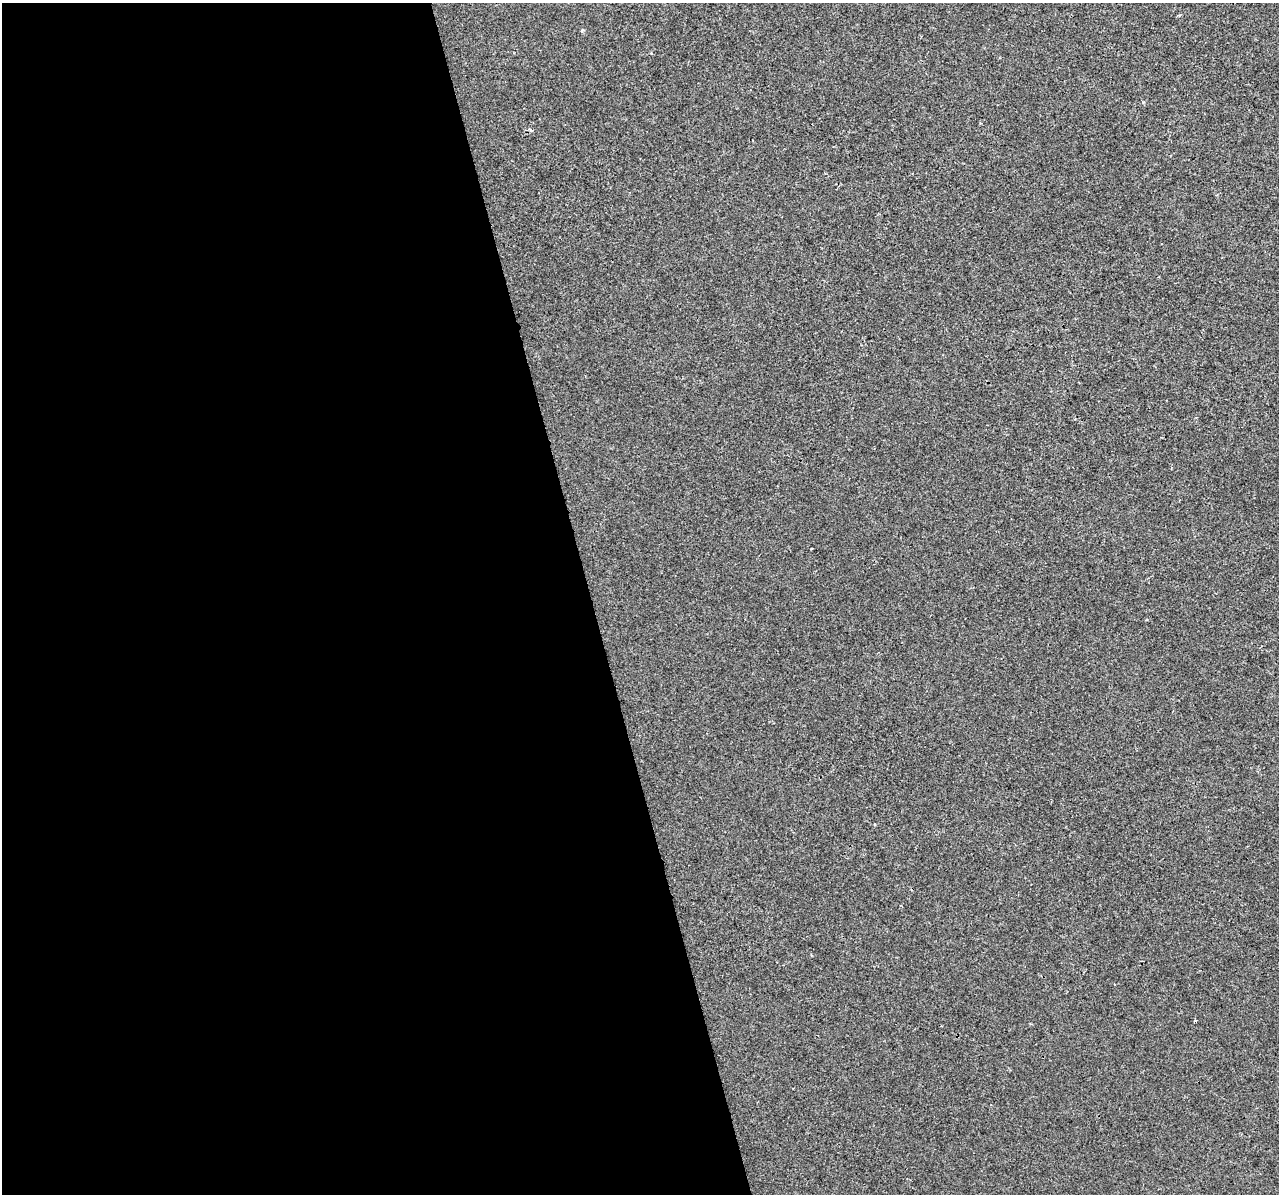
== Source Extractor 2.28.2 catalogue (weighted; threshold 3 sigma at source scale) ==
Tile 9 of 4 x 4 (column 1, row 3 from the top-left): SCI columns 1-1277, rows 1284-2475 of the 5109 x 4903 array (HDU 1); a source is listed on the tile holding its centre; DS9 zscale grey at full resolution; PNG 1281 x 1196 px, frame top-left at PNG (2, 3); no overlay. Shown black and unused: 46% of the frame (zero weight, under 2 of 3 exposures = <1% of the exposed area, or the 3 px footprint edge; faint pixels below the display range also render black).
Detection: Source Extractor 2.28.2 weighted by HDU 2 'WHT'; one run over the whole footprint, this tile lists its part. Background -4.07e-04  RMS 0.0043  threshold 0.0193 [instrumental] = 3 sigma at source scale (4.5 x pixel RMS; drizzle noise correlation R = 1.50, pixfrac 1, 0.0396/0.0396 arcsec/px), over >= 5 px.
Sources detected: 4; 1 cosmic-ray / hot-pixel residue — not listed; the other 3 listed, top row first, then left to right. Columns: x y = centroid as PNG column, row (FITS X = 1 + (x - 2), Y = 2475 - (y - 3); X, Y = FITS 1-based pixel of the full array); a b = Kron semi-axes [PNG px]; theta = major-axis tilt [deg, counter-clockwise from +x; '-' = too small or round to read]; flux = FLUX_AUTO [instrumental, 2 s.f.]
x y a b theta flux
1179 15 4 3 - 0.44
582 30 4 4 - 0.69
1195 1021 4 3 - 0.43